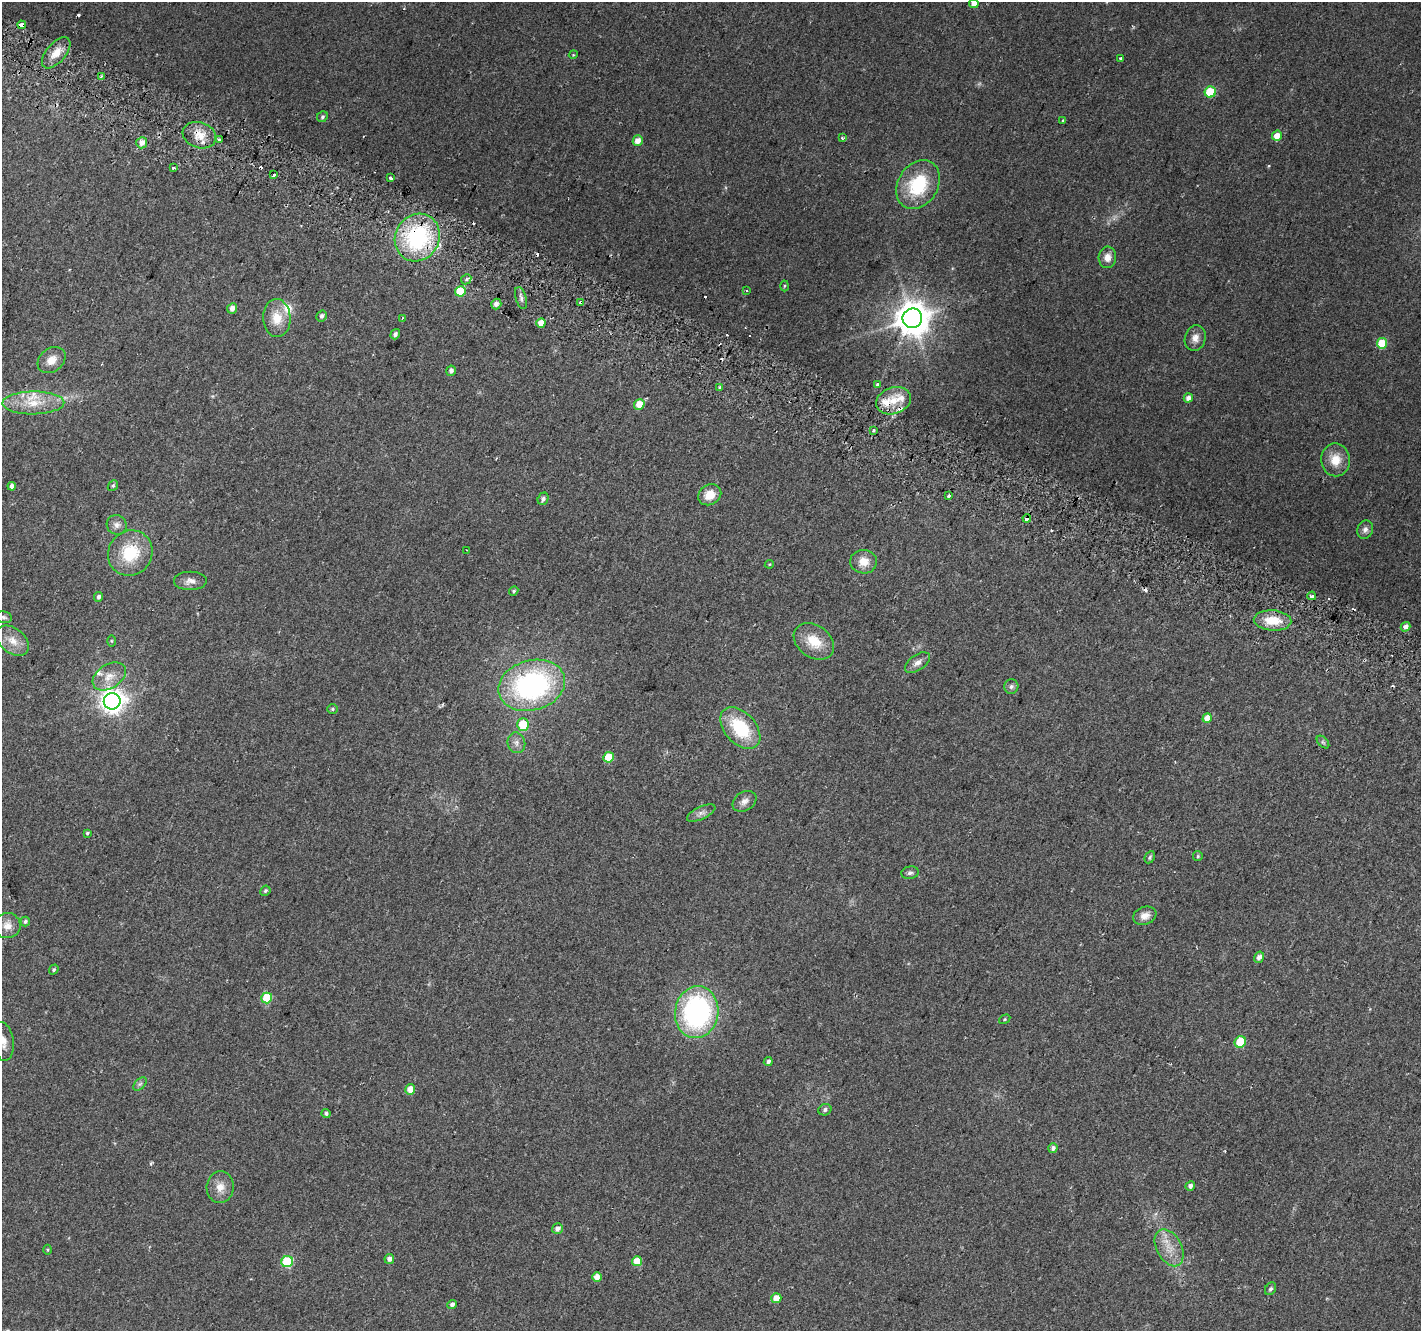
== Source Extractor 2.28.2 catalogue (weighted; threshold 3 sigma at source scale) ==
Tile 11 of 4 x 4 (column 3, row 3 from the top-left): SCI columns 2859-4277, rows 1629-2957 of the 5709 x 5850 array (HDU 1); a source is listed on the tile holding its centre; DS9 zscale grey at full resolution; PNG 1423 x 1333 px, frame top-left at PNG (2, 2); each listed source drawn as its Kron ellipse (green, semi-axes under 4 px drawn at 4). Shown black and unused: <1% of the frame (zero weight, under 2 of 3 exposures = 2% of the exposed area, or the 3 px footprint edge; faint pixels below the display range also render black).
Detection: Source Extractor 2.28.2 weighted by HDU 2 'WHT'; one run over the whole footprint, this tile lists its part. Background 0.0558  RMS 0.011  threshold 0.0496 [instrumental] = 3 sigma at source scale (4.5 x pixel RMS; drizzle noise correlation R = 1.50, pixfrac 1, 0.0396/0.0396 arcsec/px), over >= 5 px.
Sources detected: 135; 1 too faint to see at this stretch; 12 cosmic-ray / hot-pixel residue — neither listed nor drawn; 6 inside a brighter listed object's ellipse — not listed separately; the other 116 listed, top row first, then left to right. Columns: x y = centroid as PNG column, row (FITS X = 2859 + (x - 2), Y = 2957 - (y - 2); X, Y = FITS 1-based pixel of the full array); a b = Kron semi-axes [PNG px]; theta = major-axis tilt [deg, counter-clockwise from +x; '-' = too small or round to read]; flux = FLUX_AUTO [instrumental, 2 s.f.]
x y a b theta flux
974 3 5 4 - 7.5
22 25 4 3 - 24
56 53 19 9 49 14
573 55 4 3 - 0.88
1120 58 3 3 - 7.8
101 77 4 2 - 3.2
1210 92 5 5 - 42
322 117 6 5 - 2.2
1063 120 4 2 - 0.9
199 135 17 12 -19 15
1277 136 5 4 - 11
842 138 4 3 - 1.8
220 139 3 3 - 9.1
638 141 5 5 - 9.9
142 143 6 5 - 7.1
173 168 3 3 - 4.3
274 174 3 3 - 7.1
391 178 3 3 - 16
918 184 26 20 58 63
417 237 24 22 59 120
1107 257 11 8 85 8.6
466 279 5 4 - 1.9
784 286 5 3 - 1.1
746 290 3 3 - 2.3
460 291 5 5 - 38
521 298 11 5 -74 3.7
581 302 3 3 - 37
496 304 5 5 - 4.5
232 308 5 4 - 6.8
322 316 6 5 - 3.4
277 318 19 14 -87 21
402 318 4 3 - 1
912 318 10 9 - 2300
541 323 5 4 - 13
395 334 5 4 - 3.4
1195 338 13 10 74 8.7
1382 343 5 5 - 39
52 360 15 11 38 13
451 371 5 5 - 4.2
878 385 4 3 - 3
719 387 3 3 - 3.3
1188 398 5 4 - 5
894 401 18 13 19 19
33 403 31 11 1 27
639 404 5 5 - 17
873 430 3 3 - 3
1335 460 16 14 -88 18
12 486 4 4 - 4.7
113 486 6 4 49 1.7
710 495 12 10 32 16
949 496 3 3 - 3.6
543 499 6 5 - 3.2
1027 518 4 3 - 11
117 525 10 9 - 5.9
1365 530 9 8 - 4.7
467 550 3 3 - 0.76
130 553 23 21 50 46
863 562 13 12 - 13
769 564 4 4 - 1
190 581 16 9 0 7.5
514 591 5 4 - 1.5
1312 596 4 3 - 6.7
99 597 5 4 - 2.8
4 617 8 5 -12 2.5
1273 620 19 10 -3 25
1406 627 5 4 - 6.1
13 641 18 12 -40 13
111 641 6 4 -89 1
814 641 22 16 -36 26
917 663 14 7 35 6.4
109 677 18 12 33 15
532 685 34 25 16 210
1011 687 7 7 - 3.2
112 701 8 8 - 790
332 709 5 4 - 1.5
1207 718 5 4 - 14
523 724 6 6 - 30
740 728 24 15 -47 57
1323 742 7 4 -45 1.9
516 743 10 9 - 5.6
609 757 5 5 - 32
745 801 13 9 33 6.6
701 813 15 6 25 5.3
87 833 3 3 - 1.5
1198 856 5 4 - 1.5
1150 857 6 4 63 2.2
910 873 9 6 7 2.8
265 891 5 4 - 2.2
1145 916 12 9 21 7.5
25 922 5 4 - 2.3
7 926 13 12 - 9.8
1259 957 6 5 - 5.4
54 970 5 4 - 1.8
267 998 5 5 - 41
697 1012 26 21 82 210
1005 1019 6 4 33 1.3
3 1041 19 10 -82 12
1240 1042 6 5 - 37
768 1061 4 4 - 3.1
140 1084 8 5 44 2.5
410 1089 5 5 - 11
825 1110 6 5 - 2.9
326 1113 4 4 - 2.4
1053 1148 5 4 - 4.1
1190 1186 5 4 - 4
220 1187 16 13 84 12
557 1229 5 5 - 5.6
1169 1248 20 12 -61 17
48 1250 5 3 - 1.1
389 1259 5 4 - 5.1
637 1261 5 5 - 17
287 1262 6 5 - 82
597 1277 5 4 - 8.9
1270 1289 7 5 56 2.4
776 1298 5 5 - 13
452 1304 5 4 - 3.3
Overlapping masked pixels (flux is a lower limit): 7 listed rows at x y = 22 25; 199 135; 220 139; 417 237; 581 302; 894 401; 1027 518
Isophote crosses this tile's border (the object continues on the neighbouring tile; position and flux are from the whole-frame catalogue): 2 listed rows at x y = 974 3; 3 1041